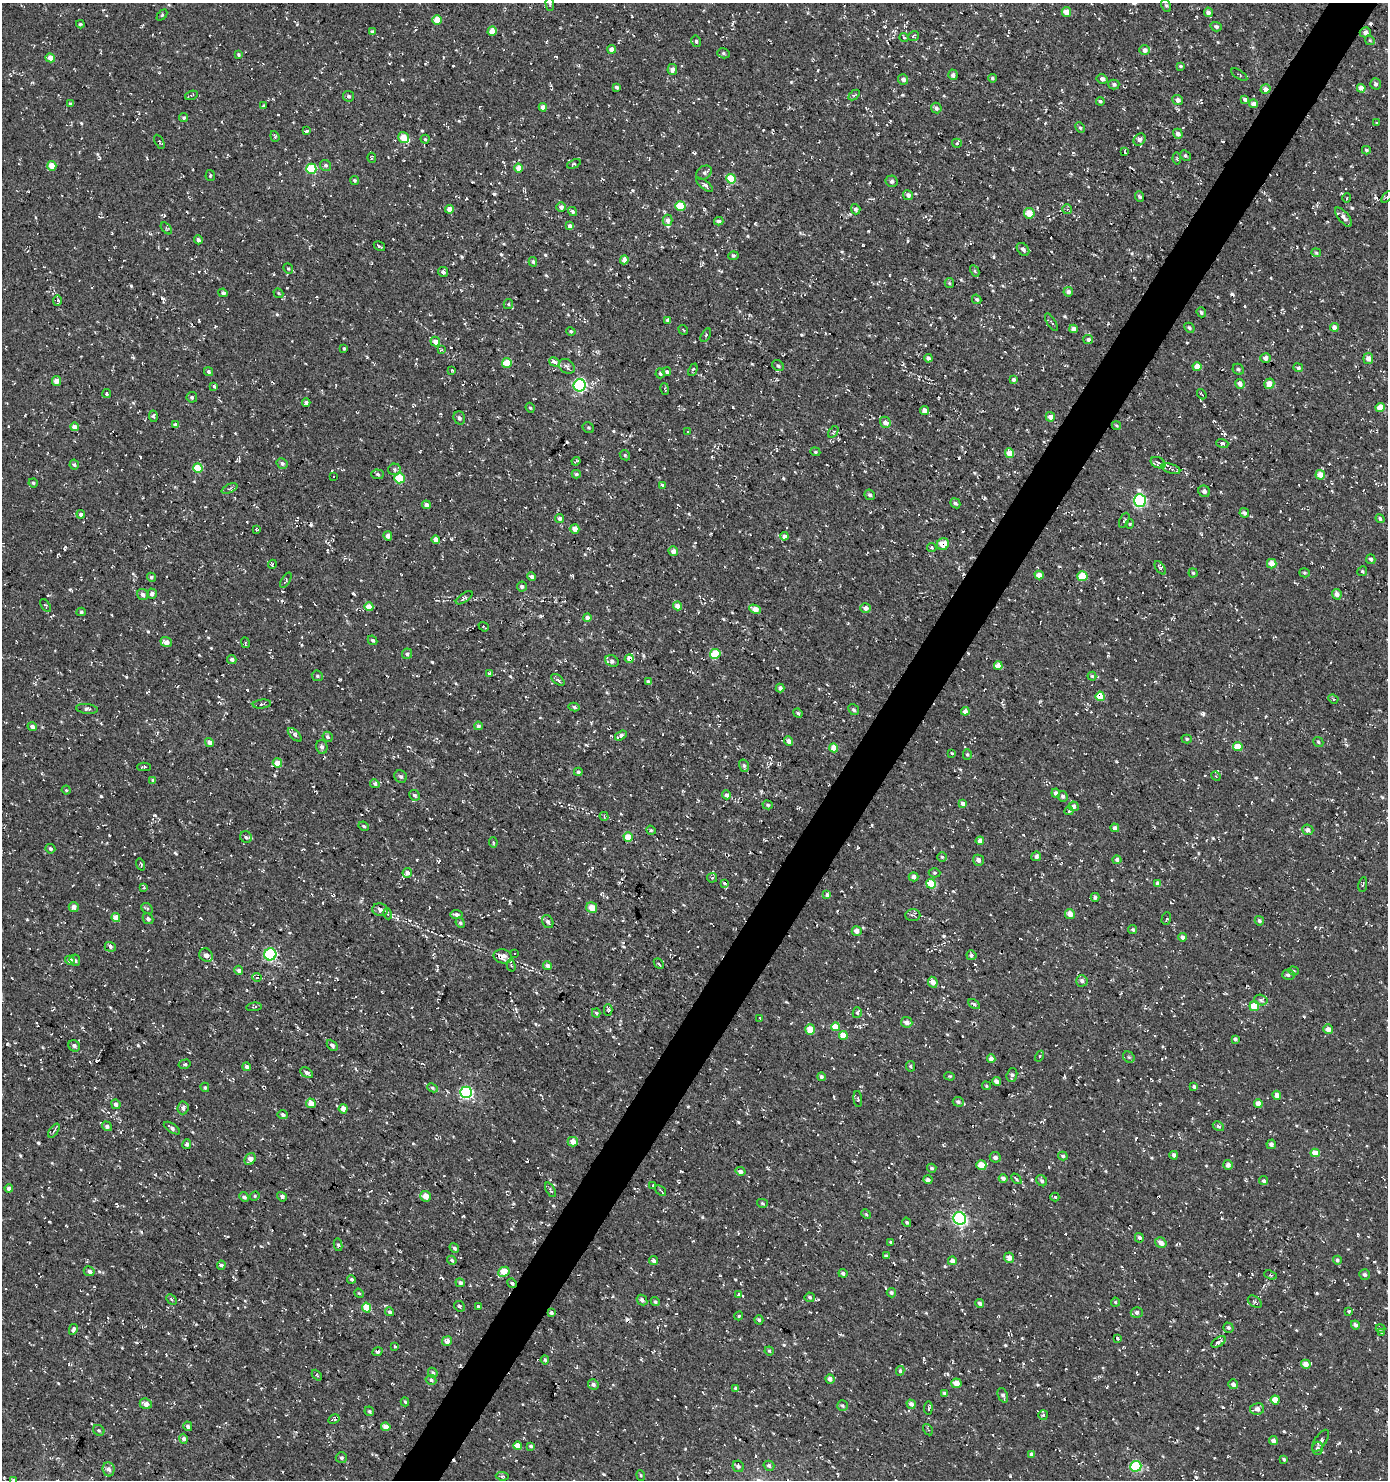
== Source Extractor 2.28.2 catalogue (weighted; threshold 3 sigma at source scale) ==
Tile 10 of 4 x 4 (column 2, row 3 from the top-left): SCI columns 1635-3020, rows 1479-2956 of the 5972 x 5915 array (HDU 1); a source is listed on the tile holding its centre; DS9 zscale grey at full resolution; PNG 1390 x 1482 px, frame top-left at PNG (2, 3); each listed source drawn as its Kron ellipse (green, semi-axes under 4 px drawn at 4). Shown black and unused: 4% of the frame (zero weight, under 3 of 4 exposures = <1% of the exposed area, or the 3 px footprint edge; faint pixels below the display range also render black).
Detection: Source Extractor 2.28.2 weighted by HDU 2 'WHT'; one run over the whole footprint, this tile lists its part. Background 0.0031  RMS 0.0053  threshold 0.024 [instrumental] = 3 sigma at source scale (4.5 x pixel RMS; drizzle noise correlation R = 1.50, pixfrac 1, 0.0396/0.0396 arcsec/px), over >= 5 px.
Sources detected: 875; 55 cosmic-ray / hot-pixel residue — neither listed nor drawn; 7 inside a brighter listed object's ellipse — not listed separately; of the other 813, all 500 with FLUX_AUTO >= 0.642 (the completeness limit of this list) listed and drawn (313 fainter detections not listed), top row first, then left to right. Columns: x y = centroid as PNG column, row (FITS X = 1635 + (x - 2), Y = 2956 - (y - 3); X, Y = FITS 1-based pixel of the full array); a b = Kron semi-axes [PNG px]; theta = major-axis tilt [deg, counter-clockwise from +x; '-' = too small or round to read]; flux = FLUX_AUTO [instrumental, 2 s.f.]
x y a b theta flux
550 4 7 4 -87 0.8
1166 5 6 4 -61 0.94
1066 12 5 4 - 5.9
1208 12 5 4 - 3.2
162 15 6 4 47 0.66
437 20 5 4 - 8.5
80 24 4 3 - 0.7
1216 27 6 4 -17 1.3
372 31 4 3 - 0.87
492 31 5 4 - 7.3
1365 32 6 5 - 1.5
914 36 5 4 - 0.84
904 37 4 3 - 0.8
1370 40 5 4 - 0.68
696 41 6 4 -77 1
612 49 4 4 - 3.7
1145 50 5 5 - 2.6
723 53 6 5 - 1
238 54 4 3 - 0.78
50 58 4 4 - 4.2
1180 66 4 3 - 0.94
672 70 5 4 - 2.1
953 75 5 4 - 1.5
1239 75 9 3 -34 0.69
992 78 4 4 - 0.81
903 79 5 5 - 2.2
1102 79 5 4 - 1.8
1114 84 5 5 - 1.4
1375 84 5 5 - 1.6
617 87 4 4 - 1
1361 88 4 4 - 4
1265 89 5 4 - 3.7
191 95 6 3 21 0.72
854 95 6 4 43 0.79
348 96 5 5 - 1.3
1245 99 4 3 - 1.3
1178 100 5 5 - 2.6
1100 101 4 3 - 0.98
70 104 4 3 - 0.73
1253 104 4 4 - 3
263 106 3 3 - 0.68
543 107 4 4 - 3.4
936 108 5 5 - 1.5
184 118 4 4 - 1
1377 123 3 3 - 0.92
1080 128 5 4 - 0.88
306 131 4 3 - 1.1
1178 134 5 4 - 2.1
275 136 6 4 -70 0.7
403 137 6 5 - 7.1
425 139 4 4 - 0.7
1140 140 6 5 - 1.8
159 142 8 3 -61 0.9
957 143 5 4 - 0.8
1366 150 4 3 - 0.83
1125 152 4 2 - 0.75
1185 156 6 5 - 0.85
372 158 5 3 - 0.65
1177 159 6 4 -81 0.73
574 164 7 4 24 0.74
325 165 6 5 - 1.1
52 166 5 4 - 6.6
519 168 4 4 - 6.3
311 169 5 5 - 30
704 173 8 6 35 1.6
210 176 5 4 - 0.7
731 179 5 5 - 16
354 180 5 4 - 0.94
892 181 6 6 - 1.1
704 185 10 4 -38 1.6
908 195 5 5 - 2.1
1140 197 5 4 - 0.89
1387 197 7 4 45 0.84
1347 198 4 4 - 0.7
680 206 5 5 - 16
561 207 5 4 - 1.9
449 209 4 4 - 4.1
856 209 5 4 - 1.4
1067 209 5 5 - 1
572 211 5 4 - 1.5
1029 213 5 5 - 7.1
1343 217 11 5 -50 2.7
667 220 5 5 - 2.1
719 221 5 3 - 1.2
570 226 4 4 - 2.4
166 228 7 4 -46 0.81
198 240 4 4 - 1.7
379 246 6 2 -32 0.7
1023 249 7 5 -48 1.7
1316 253 5 4 - 0.7
733 256 5 4 - 0.81
624 260 4 4 - 2.8
533 262 5 4 - 0.86
288 269 5 4 - 0.69
975 271 6 4 -63 0.79
443 272 5 4 - 1.4
949 283 5 4 - 0.68
1068 292 5 5 - 2.1
223 293 5 3 - 1.1
278 293 5 4 - 0.67
977 299 5 4 - 0.91
57 301 5 3 - 1.4
508 304 5 4 - 0.7
1201 312 5 4 - 0.9
668 320 4 4 - 1.3
1051 322 10 2 -59 0.71
1334 327 4 4 - 2.8
1189 328 5 4 - 1
1073 329 4 4 - 3.2
683 330 5 3 - 0.65
571 331 5 4 - 0.88
706 335 7 3 60 0.74
1088 339 5 4 - 1.6
435 342 5 4 - 3.9
344 348 3 3 - 0.73
441 350 4 3 - 0.8
928 358 4 3 - 1.9
1265 358 5 5 - 2.2
1368 359 5 5 - 2.9
554 362 5 3 - 2.8
507 363 5 5 - 9.1
567 366 8 6 -37 1.8
778 366 6 5 - 0.99
1197 366 4 4 - 5.6
1298 368 5 4 - 1.2
1238 369 6 5 - 0.89
452 370 3 3 - 0.71
693 370 6 3 66 0.76
208 372 5 4 - 1.1
667 372 4 4 - 1.2
660 373 5 4 - 0.96
1013 380 4 4 - 2
57 381 5 4 - 3.3
1240 384 5 4 - 2.8
1269 384 5 5 - 4.4
580 385 6 6 - 73
214 387 3 3 - 1.1
665 389 6 2 -77 0.7
107 393 4 4 - 0.74
1202 394 5 3 - 0.99
192 397 5 5 - 1
306 403 4 3 - 1.5
1380 407 5 4 - 8.6
530 408 5 4 - 0.73
925 411 4 4 - 4.1
153 416 6 4 -83 0.98
1050 417 5 4 - 3.9
459 418 7 5 -71 1.5
885 422 6 5 - 3.3
175 425 4 4 - 2.5
1116 426 5 4 - 0.7
74 427 4 4 - 4.2
588 428 6 5 - 0.87
687 431 3 3 - 10
833 432 6 3 55 0.69
1222 443 6 4 -17 1.7
815 452 5 4 - 0.74
1010 453 5 4 - 7.7
625 455 5 4 - 0.77
576 461 4 2 - 0.81
282 463 6 5 - 1.4
1158 463 8 5 -26 1.7
74 465 5 5 - 1.2
198 468 5 4 - 15
394 469 6 5 - 1.6
1171 469 10 4 -18 1.7
377 474 6 5 - 0.88
576 474 4 4 - 0.8
1320 475 5 4 - 5.8
334 476 3 2 - 0.74
399 478 5 5 - 17
33 483 4 4 - 0.83
662 485 4 3 - 3
229 488 8 4 24 1.1
1204 491 6 5 - 2
870 495 5 5 - 1.1
1140 500 6 6 - 75
955 503 5 4 - 1
426 505 4 4 - 1.5
1244 513 5 4 - 1.4
81 514 4 4 - 1.6
560 518 4 4 - 1.9
1380 519 5 4 - 1
1124 520 8 4 66 1.1
1130 524 5 4 - 0.79
256 529 3 3 - 0.68
575 529 5 4 - 4
388 536 4 4 - 2.1
784 536 4 4 - 2.4
436 540 4 4 - 4.2
943 544 6 5 - 7.5
932 547 5 4 - 0.71
673 551 5 4 - 3.1
1371 559 5 4 - 1.3
272 564 4 3 - 0.81
1272 564 5 4 - 5.8
1160 568 7 4 -53 1.3
1362 571 5 4 - 0.8
1193 573 4 4 - 0.83
1304 573 5 4 - 0.77
1039 575 4 4 - 3.5
532 576 4 3 - 1.8
1082 576 5 5 - 11
151 577 4 4 - 1.1
286 580 8 4 59 0.81
522 586 5 5 - 1.2
143 594 6 5 - 2.1
152 594 5 5 - 2.3
1337 594 5 4 - 2.5
464 598 10 4 35 1.1
46 605 7 4 -55 0.82
677 606 4 4 - 3.7
369 607 4 4 - 6.1
866 608 5 5 - 2.7
755 609 6 4 -27 5.8
81 612 4 4 - 0.71
587 618 4 4 - 2.4
484 627 5 2 - 0.72
373 640 5 4 - 0.97
166 642 6 4 -21 3.1
245 643 5 3 - 0.67
407 654 5 5 - 1.3
715 654 5 5 - 17
232 659 5 4 - 1.3
629 659 4 4 - 4
612 661 7 5 -26 1.5
998 666 4 4 - 7.2
490 673 4 4 - 1.3
317 676 6 5 - 0.96
1092 676 4 4 - 0.66
558 680 8 4 -37 0.92
648 682 4 3 - 1.3
780 688 4 4 - 2.1
1100 696 4 4 - 11
1333 699 5 4 - 0.72
262 704 9 4 6 1.2
574 707 5 4 - 1
87 709 11 5 -6 1.4
854 710 6 5 - 1.2
965 711 4 4 - 3.1
798 713 5 4 - 0.97
478 726 4 4 - 1.5
32 727 5 4 - 1.7
295 735 8 4 -44 1.4
621 736 6 4 35 2.7
328 737 5 4 - 0.96
1187 739 5 4 - 0.81
789 741 5 4 - 2.3
209 742 5 4 - 3.1
1318 742 5 4 - 0.91
1238 746 5 4 - 8.2
322 747 7 5 -75 1.5
834 748 4 4 - 6.6
952 753 4 3 - 0.65
967 754 5 4 - 0.82
277 763 4 4 - 5.7
744 766 6 5 - 1.1
144 767 7 3 -1 0.82
578 772 4 3 - 0.79
401 776 6 6 - 1.2
1216 776 5 4 - 0.68
153 780 4 4 - 1.4
375 784 5 4 - 1.4
66 790 4 4 - 0.73
1056 793 4 4 - 1.9
415 795 5 5 - 1.3
726 795 4 4 - 1.7
1063 796 5 5 - 1.4
963 803 4 4 - 2.4
768 805 5 4 - 0.86
1074 806 5 5 - 2.5
1069 811 4 3 - 1.1
604 816 4 4 - 0.7
364 826 5 3 - 0.73
1115 828 4 4 - 2
651 830 5 4 - 0.74
1308 830 6 5 - 2
246 837 6 5 - 1.6
628 837 5 4 - 9.5
980 841 4 4 - 2.7
493 842 5 3 - 0.69
50 849 5 4 - 1.3
1036 856 5 5 - 1.6
942 857 5 5 - 0.7
978 860 5 5 - 2
1117 860 4 4 - 1.3
141 864 6 3 -71 0.64
407 873 5 4 - 2.3
935 873 6 4 1 0.77
914 877 5 4 - 1.9
712 878 5 5 - 0.76
724 883 3 2 - 0.68
1158 883 4 4 - 2.3
931 884 5 4 - 14
1363 884 8 3 81 0.67
144 887 4 3 - 0.95
827 895 4 4 - 1.7
1095 897 4 4 - 1.3
74 907 5 5 - 2.8
592 907 5 5 - 6.4
147 908 6 4 -44 1
380 910 8 6 -12 2.1
388 914 5 3 - 0.71
456 914 6 4 -7 1.9
1070 914 5 4 - 4.4
913 915 7 5 -1 1.3
116 918 4 4 - 5.1
148 919 6 5 - 1.4
1166 919 6 4 73 0.99
1259 921 5 4 - 1.3
548 922 7 5 -62 1.5
460 923 5 4 - 0.88
1133 930 5 4 - 0.91
857 931 5 5 - 2.7
1182 937 4 4 - 1.7
110 947 6 4 -20 1.4
514 953 3 3 - 0.74
270 954 6 6 - 62
206 955 7 6 - 2.6
971 955 5 5 - 1.2
503 956 9 7 -11 5.3
70 960 5 4 - 2.6
75 960 6 5 - 1.2
659 963 6 4 -49 1.1
511 965 6 4 -75 0.91
547 966 4 4 - 2.4
239 970 4 4 - 1.8
1293 971 5 4 - 0.77
1288 975 6 5 - 1.5
257 977 5 4 - 0.84
1082 981 6 6 - 1.8
933 982 5 4 - 3.2
1261 1000 7 5 -17 1.2
974 1004 6 4 -29 1.1
1254 1006 5 5 - 11
254 1007 8 3 6 0.76
608 1010 6 4 -89 0.96
596 1013 4 4 - 0.89
857 1013 5 4 - 0.94
760 1018 3 3 - 0.65
907 1022 6 5 - 2.6
835 1027 4 4 - 6.6
810 1029 5 5 - 7.1
1328 1029 5 4 - 3.4
843 1035 4 4 - 6.9
1235 1039 4 3 - 1.1
332 1045 6 4 -47 1.1
74 1046 6 5 - 1.3
1039 1056 6 3 59 0.65
1129 1057 6 5 - 1
991 1059 4 4 - 2.6
185 1064 6 4 15 0.83
910 1066 5 4 - 0.8
247 1067 4 4 - 1.8
307 1073 7 4 -30 1.6
1012 1075 7 5 71 1.5
950 1076 5 4 - 0.65
821 1077 4 4 - 1.4
996 1081 4 4 - 2.3
986 1086 4 3 - 0.65
205 1087 5 4 - 0.9
1194 1087 4 4 - 1.1
432 1088 5 4 - 0.8
466 1092 6 6 - 73
1277 1095 4 4 - 3
858 1099 8 4 -85 0.88
958 1102 5 5 - 1.4
311 1103 5 4 - 4.5
116 1104 5 4 - 2.3
1258 1104 4 4 - 4.6
183 1108 6 5 - 2
343 1109 4 4 - 3.8
283 1115 5 4 - 1.5
107 1126 5 4 - 1.4
1218 1126 6 4 -32 1.2
172 1128 9 4 -34 1.6
54 1131 8 3 56 0.75
573 1142 5 5 - 4.6
187 1144 5 4 - 1.5
1271 1144 5 4 - 1.6
1315 1153 4 4 - 4.9
1174 1155 4 3 - 1.5
1063 1156 5 4 - 0.79
995 1157 5 5 - 1.8
250 1159 6 5 - 4.1
981 1165 5 5 - 7.4
1228 1165 5 4 - 2.4
932 1168 5 4 - 0.97
740 1171 5 4 - 1.9
1003 1178 4 4 - 1.7
1016 1179 6 3 -46 0.74
928 1180 4 4 - 2.1
1042 1181 6 5 - 1.2
1264 1181 4 4 - 1.1
653 1186 3 3 - 2.3
9 1188 4 4 - 2.4
550 1190 8 3 -61 1.1
661 1190 6 3 -39 0.7
255 1196 5 4 - 0.68
426 1196 5 5 - 4.5
244 1197 5 4 - 1.3
282 1197 5 4 - 1.4
1055 1197 4 3 - 1.2
762 1203 5 4 - 0.76
866 1214 5 4 - 0.67
960 1218 6 6 - 100
907 1222 5 4 - 0.83
1139 1238 5 4 - 1.4
891 1242 3 3 - 0.73
1161 1243 6 5 - 3.3
338 1245 6 4 -80 0.91
454 1248 5 4 - 1.1
886 1256 4 3 - 1.1
1009 1258 5 5 - 3
452 1260 5 3 - 0.7
1337 1260 4 4 - 1.3
653 1261 4 4 - 1.2
952 1261 4 4 - 2.8
221 1265 4 4 - 2
89 1271 5 5 - 1.8
504 1272 6 5 - 9.5
843 1273 4 4 - 1.6
1365 1274 5 5 - 1.4
1271 1275 7 4 -18 0.74
351 1279 4 4 - 0.94
460 1283 5 4 - 1.3
512 1283 5 4 - 0.95
359 1293 5 4 - 0.65
891 1293 5 4 - 1
738 1295 4 3 - 0.79
810 1297 5 5 - 1
172 1299 6 3 -46 0.76
642 1300 6 4 -47 1.7
655 1302 5 4 - 0.82
1115 1302 4 4 - 0.68
1255 1302 8 5 -36 1.1
980 1303 4 4 - 1.6
459 1306 6 5 - 1.1
367 1307 5 4 - 9.1
478 1307 4 3 - 0.71
1349 1311 4 4 - 0.88
390 1312 4 4 - 1.1
1137 1312 6 5 - 1.6
551 1313 4 4 - 1.7
739 1316 4 4 - 0.65
759 1320 4 4 - 1
1355 1325 4 4 - 1.5
1228 1328 5 5 - 1.3
73 1329 5 4 - 1.2
1380 1329 5 3 - 0.66
1382 1332 4 3 - 0.72
1117 1338 4 3 - 2.8
447 1341 5 4 - 3.7
1219 1342 8 4 33 1.6
395 1347 4 4 - 0.74
769 1351 4 4 - 0.67
377 1352 5 4 - 1.2
545 1360 4 4 - 1.1
1306 1364 5 4 - 5.1
900 1371 5 4 - 0.89
433 1373 5 4 - 0.92
317 1375 6 3 -47 0.66
830 1379 4 4 - 1.9
431 1380 5 4 - 1.1
956 1383 5 5 - 4.8
1233 1384 5 4 - 2.1
593 1385 5 5 - 1.5
736 1388 4 3 - 1.4
944 1393 4 3 - 1.1
1003 1395 8 5 -68 1.4
1275 1400 4 4 - 6.8
405 1402 4 3 - 0.74
146 1404 6 5 - 3.1
911 1404 5 4 - 2.3
842 1406 5 5 - 0.96
928 1408 6 3 84 0.88
1257 1409 7 5 10 3.1
369 1411 5 4 - 0.82
1043 1415 5 5 - 0.98
334 1419 6 4 28 0.9
188 1426 5 4 - 1.6
386 1427 4 4 - 5.3
99 1430 6 5 - 0.9
928 1430 6 3 -57 0.69
184 1439 5 4 - 1.6
1273 1441 4 4 - 2.3
1320 1441 12 5 57 1.5
517 1446 4 4 - 5.2
531 1446 4 3 - 0.92
1317 1448 6 5 - 1.7
1032 1454 4 4 - 1.8
341 1458 5 5 - 1
1284 1459 4 3 - 0.73
738 1466 6 5 - 1.2
769 1466 5 5 - 1.5
1136 1466 5 5 - 39
109 1469 7 6 - 1.9
641 1475 5 4 - 0.69
502 1476 6 4 -7 0.98
14 1480 4 3 - 1.7
Overlapping masked pixels (flux is a lower limit): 6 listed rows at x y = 943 544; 629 659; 1100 696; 503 956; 960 1218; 512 1283
Isophote crosses this tile's border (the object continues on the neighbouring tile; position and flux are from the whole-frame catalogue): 3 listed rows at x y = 550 4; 1387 197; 14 1480